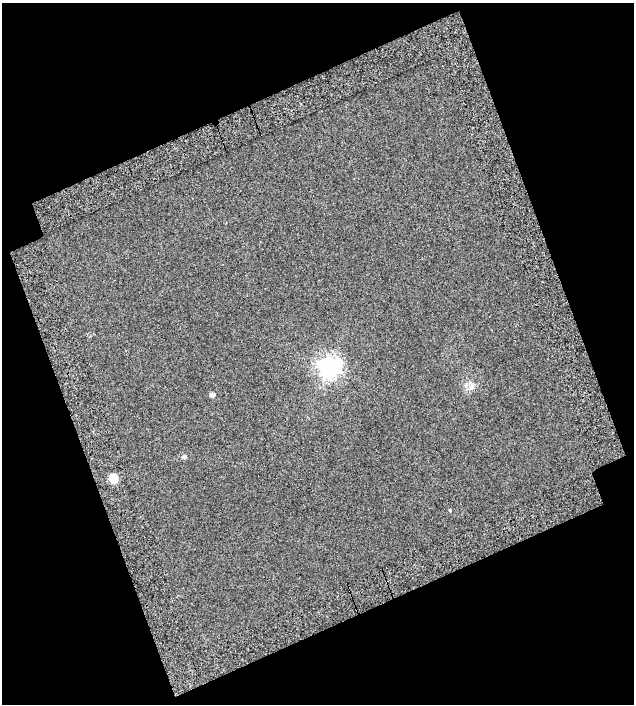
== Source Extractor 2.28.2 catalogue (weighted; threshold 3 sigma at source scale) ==
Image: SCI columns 73-704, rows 45-746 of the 775 x 790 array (HDU 1 of 3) = the unmasked area's bounding box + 8 px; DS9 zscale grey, full resolution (1 PNG px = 1 image px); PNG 636 x 706 px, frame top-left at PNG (2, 3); no overlay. Shown black and unused: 42% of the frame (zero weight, under 3 of 6 exposures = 22% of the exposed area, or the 3 px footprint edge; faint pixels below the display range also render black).
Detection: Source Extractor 2.28.2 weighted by HDU 2 'WHT'. Background 0.0192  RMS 0.006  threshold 0.0247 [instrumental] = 3 sigma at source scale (4.09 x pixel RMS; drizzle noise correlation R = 1.36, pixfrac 0.8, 0.0396/0.0396 arcsec/px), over >= 5 px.
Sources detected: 6; all 6 listed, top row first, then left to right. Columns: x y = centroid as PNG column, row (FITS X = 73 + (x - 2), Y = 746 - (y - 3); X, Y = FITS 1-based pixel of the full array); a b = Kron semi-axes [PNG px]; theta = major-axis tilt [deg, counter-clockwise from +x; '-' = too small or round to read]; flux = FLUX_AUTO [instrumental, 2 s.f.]
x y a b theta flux
329 367 8 8 - 320
472 386 12 7 64 2.7
212 395 5 5 - 1.9
184 457 7 6 - 1
113 478 7 5 -88 15
450 510 4 3 - 0.38